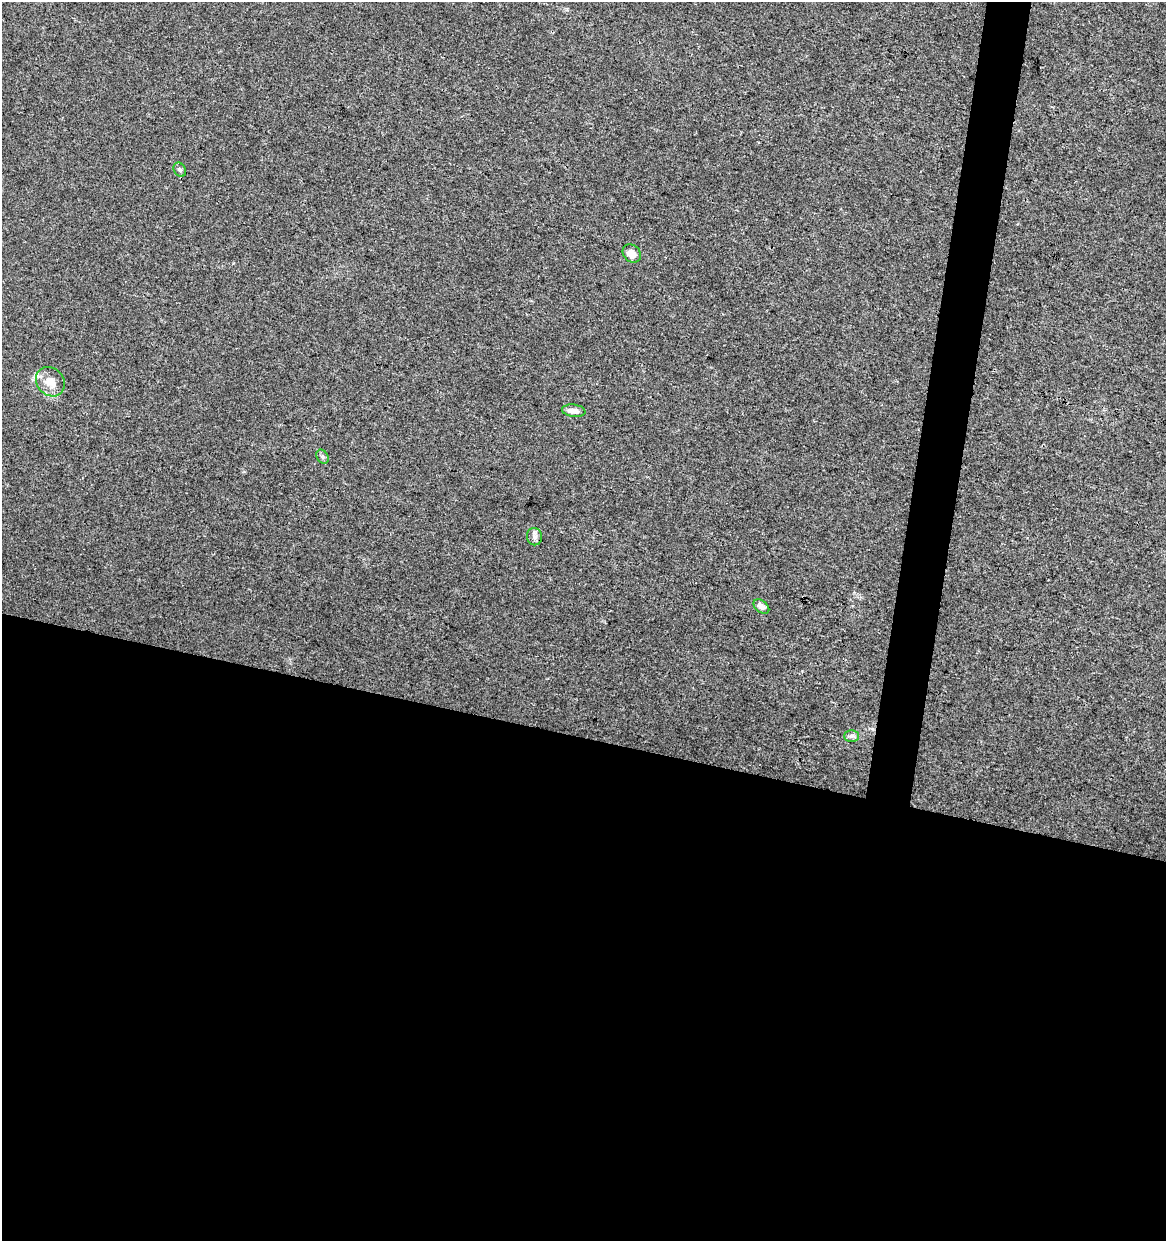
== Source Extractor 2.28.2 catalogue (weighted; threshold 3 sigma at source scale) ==
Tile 14 of 4 x 4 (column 2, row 4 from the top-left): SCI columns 1385-2548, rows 6-1244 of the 5159 x 4962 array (HDU 1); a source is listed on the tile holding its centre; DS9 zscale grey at full resolution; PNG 1168 x 1243 px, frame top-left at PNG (2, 2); each listed source drawn as its Kron ellipse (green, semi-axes under 4 px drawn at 4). Shown black and unused: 43% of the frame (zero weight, under 3 of 4 exposures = <1% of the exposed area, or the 3 px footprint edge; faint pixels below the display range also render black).
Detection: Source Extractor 2.28.2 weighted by HDU 2 'WHT'; one run over the whole footprint, this tile lists its part. Background 0.00577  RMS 0.0027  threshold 0.0121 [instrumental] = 3 sigma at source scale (4.5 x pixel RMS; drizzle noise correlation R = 1.50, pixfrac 1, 0.0396/0.0396 arcsec/px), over >= 5 px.
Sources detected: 8; all 8 listed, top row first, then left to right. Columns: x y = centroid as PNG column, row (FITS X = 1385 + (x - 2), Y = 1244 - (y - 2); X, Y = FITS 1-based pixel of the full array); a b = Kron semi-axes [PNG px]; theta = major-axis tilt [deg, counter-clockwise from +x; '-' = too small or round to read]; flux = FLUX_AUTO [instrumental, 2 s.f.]
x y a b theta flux
180 170 7 6 - 0.57
632 253 10 8 -43 2.2
50 382 16 13 -47 3.3
574 411 12 6 -7 1.5
322 457 7 5 -55 0.57
534 537 8 7 - 0.93
761 606 9 6 -41 1.2
851 736 7 6 - 0.74